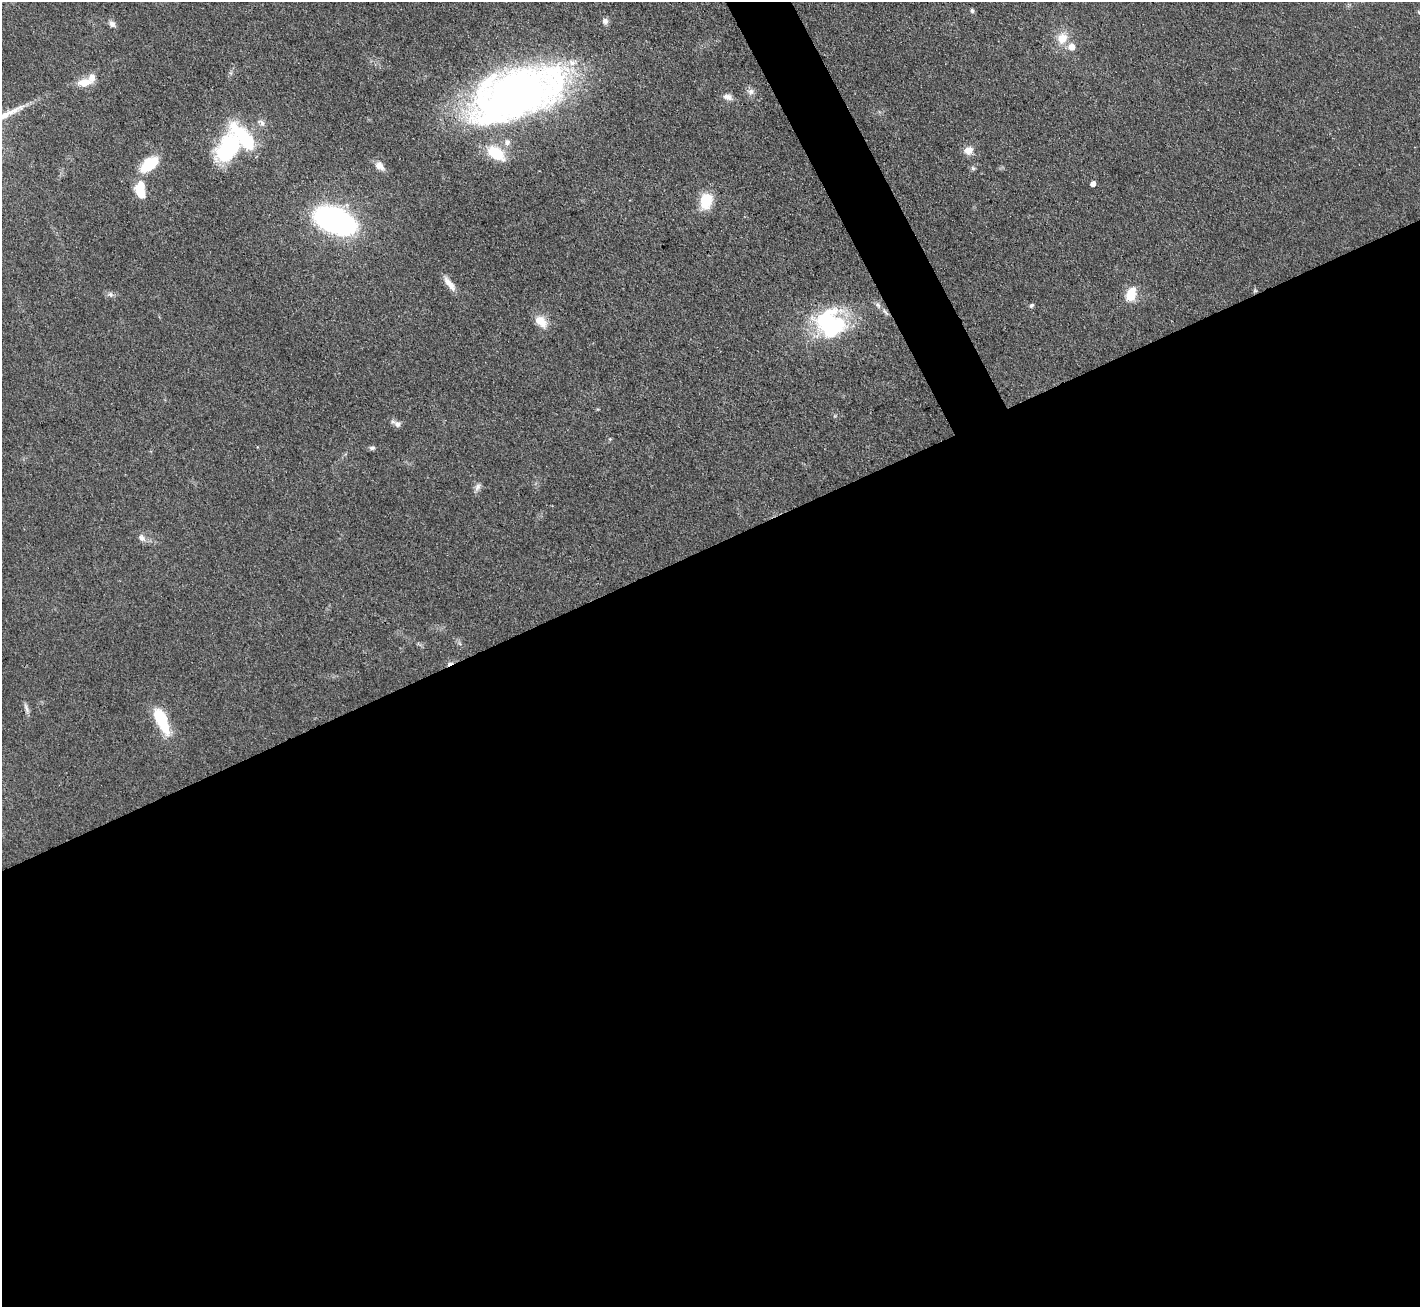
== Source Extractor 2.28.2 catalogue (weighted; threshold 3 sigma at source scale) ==
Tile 15 of 4 x 4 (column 3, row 4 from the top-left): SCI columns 2837-4254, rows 152-1456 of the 5672 x 5659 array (HDU 1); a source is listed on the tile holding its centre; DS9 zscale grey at full resolution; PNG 1422 x 1309 px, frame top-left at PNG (2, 2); no overlay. Shown black and unused: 60% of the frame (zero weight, under 3 of 4 exposures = <1% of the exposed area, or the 3 px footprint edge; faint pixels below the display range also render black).
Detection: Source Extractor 2.28.2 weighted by HDU 2 'WHT'; one run over the whole footprint, this tile lists its part. Background 0.0921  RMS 0.0064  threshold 0.0286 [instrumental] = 3 sigma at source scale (4.5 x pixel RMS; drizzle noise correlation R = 1.50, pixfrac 1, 0.05/0.05 arcsec/px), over >= 5 px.
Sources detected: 38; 1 cosmic-ray / hot-pixel residue — not listed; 3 inside a brighter listed object's ellipse — not listed separately; the other 34 listed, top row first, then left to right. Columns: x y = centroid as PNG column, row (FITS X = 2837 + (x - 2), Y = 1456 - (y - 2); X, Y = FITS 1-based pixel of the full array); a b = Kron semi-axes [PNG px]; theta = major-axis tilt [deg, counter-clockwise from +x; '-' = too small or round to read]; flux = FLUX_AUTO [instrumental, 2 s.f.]
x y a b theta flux
972 11 6 5 - 1.1
605 21 8 8 - 2.5
112 24 8 6 -50 3.4
1062 38 15 13 60 11
84 82 18 9 8 9.2
750 92 10 9 - 2.9
517 94 90 43 21 420
728 97 12 7 -12 3.6
261 123 11 7 -51 2.8
507 142 9 8 - 3.1
228 148 29 19 57 73
968 150 10 9 - 5.9
496 153 19 11 -37 24
149 165 21 12 38 24
379 166 13 9 -36 4.7
973 168 6 5 - 1.1
1093 183 4 4 - 4
140 190 19 11 -81 16
706 201 17 12 78 19
335 220 25 13 -22 280
449 284 22 7 -53 6.4
110 294 9 6 -45 2
1131 294 14 9 67 15
878 305 10 7 -61 2.4
1031 305 7 5 49 1.2
885 312 12 4 -50 1.9
541 321 19 12 -44 9.1
830 323 36 32 -30 74
397 424 10 8 -2 3.1
372 448 8 5 0 1.6
477 487 10 7 59 2.8
142 538 12 8 -47 3.3
26 708 15 5 -71 2.4
162 721 31 11 -65 30